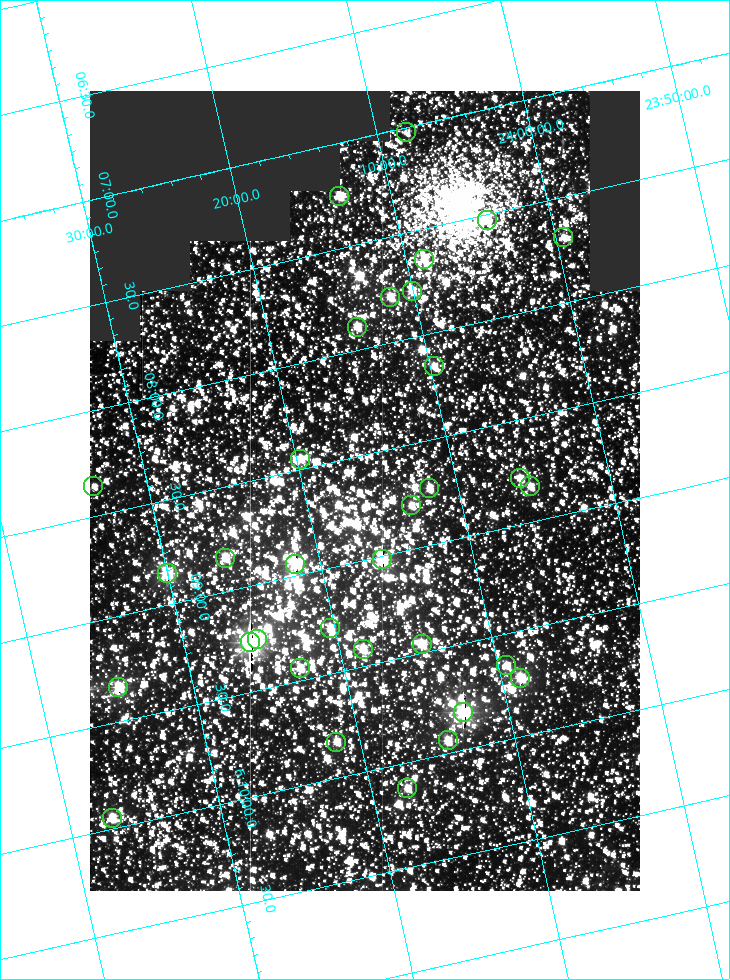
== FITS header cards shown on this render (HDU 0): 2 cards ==
NAXIS1  =                  550
NAXIS2  =                  800

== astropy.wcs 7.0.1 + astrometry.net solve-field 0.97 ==
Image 550 x 800 px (HDU 0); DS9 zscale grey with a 90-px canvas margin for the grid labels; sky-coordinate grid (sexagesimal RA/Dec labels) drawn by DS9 from the SOLVED WCS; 33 Tycho-2 reference stars matched to detected sources circled (green)
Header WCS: RA---TAN/DEC--TAN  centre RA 06:08:40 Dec +24:16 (92.17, +24.27 deg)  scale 3.97 arcsec/px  FOV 36.4' x 53.0'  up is -103 deg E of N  parity normal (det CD < 0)
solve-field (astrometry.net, Tycho-2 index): VERIFIED the header's WCS against the Tycho-2 star catalogue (verified at 3 index scales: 18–33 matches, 0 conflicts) and refined it, rather than solving blind
Solved WCS: RA---TAN-SIP/DEC--TAN-SIP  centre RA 06:08:40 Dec +24:16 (92.17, +24.27 deg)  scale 3.98 arcsec/px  FOV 36.4' x 53.0'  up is -103 deg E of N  parity normal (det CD < 0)
The solver's refit moves the header's centre by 0.17 arcsec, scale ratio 1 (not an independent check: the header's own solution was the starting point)
Tycho-2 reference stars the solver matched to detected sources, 33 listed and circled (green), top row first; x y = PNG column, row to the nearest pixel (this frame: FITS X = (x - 90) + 1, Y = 800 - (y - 91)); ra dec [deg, ICRS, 3 dp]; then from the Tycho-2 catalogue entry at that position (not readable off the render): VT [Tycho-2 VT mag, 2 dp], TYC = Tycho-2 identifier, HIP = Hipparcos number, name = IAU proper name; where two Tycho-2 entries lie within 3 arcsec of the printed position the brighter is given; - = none
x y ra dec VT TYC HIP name
406 132 91.756 +24.135 11.55 1864-383-1 - -
339 196 91.813 +24.222 9.50 1864-951-1 - -
487 220 91.882 +24.069 10.67 1864-1197-1 - -
563 237 91.922 +23.991 11.04 1864-773-1 - -
424 259 91.910 +24.147 9.81 1864-677-1 - -
412 291 91.945 +24.168 9.83 1864-545-1 - -
390 297 91.946 +24.193 9.49 1864-879-1 - -
357 327 91.972 +24.235 9.87 1864-607-1 - -
434 366 92.040 +24.163 9.97 1864-387-1 - -
300 459 92.113 +24.329 10.09 1877-692-1 - -
520 478 92.195 +24.097 9.91 1877-1306-1 - -
93 486 92.090 +24.558 11.22 1868-1493-1 - -
530 486 92.208 +24.088 10.02 1877-898-1 - -
429 488 92.182 +24.197 9.90 1877-42-1 - -
411 505 92.198 +24.221 10.14 1877-234-1 - -
225 558 92.210 +24.434 9.33 1881-345-1 - -
382 559 92.254 +24.266 8.73 1877-224-1 - -
295 564 92.236 +24.360 8.19 1877-300-1 29148 -
167 573 92.212 +24.501 8.67 1881-93-1 - -
330 628 92.321 +24.338 9.42 1877-884-1 - -
257 639 92.315 +24.419 9.14 1881-15-1 - -
250 642 92.316 +24.428 7.55 1881-1595-1 - -
422 644 92.364 +24.244 8.80 1877-1589-1 - -
363 649 92.355 +24.308 9.21 1877-702-1 - -
506 665 92.412 +24.157 10.23 1877-766-1 - -
300 668 92.360 +24.380 9.69 1881-496-1 - -
520 678 92.431 +24.145 8.75 1877-16-1 - -
118 687 92.334 +24.580 8.60 1881-81-1 - -
463 712 92.456 +24.215 7.57 1877-1484-1 - -
448 740 92.485 +24.239 9.49 1877-1276-1 - -
336 742 92.457 +24.359 9.75 1877-1432-1 - -
407 788 92.531 +24.294 10.40 1877-334-1 - -
112 818 92.487 +24.619 9.38 1881-1542-1 - -